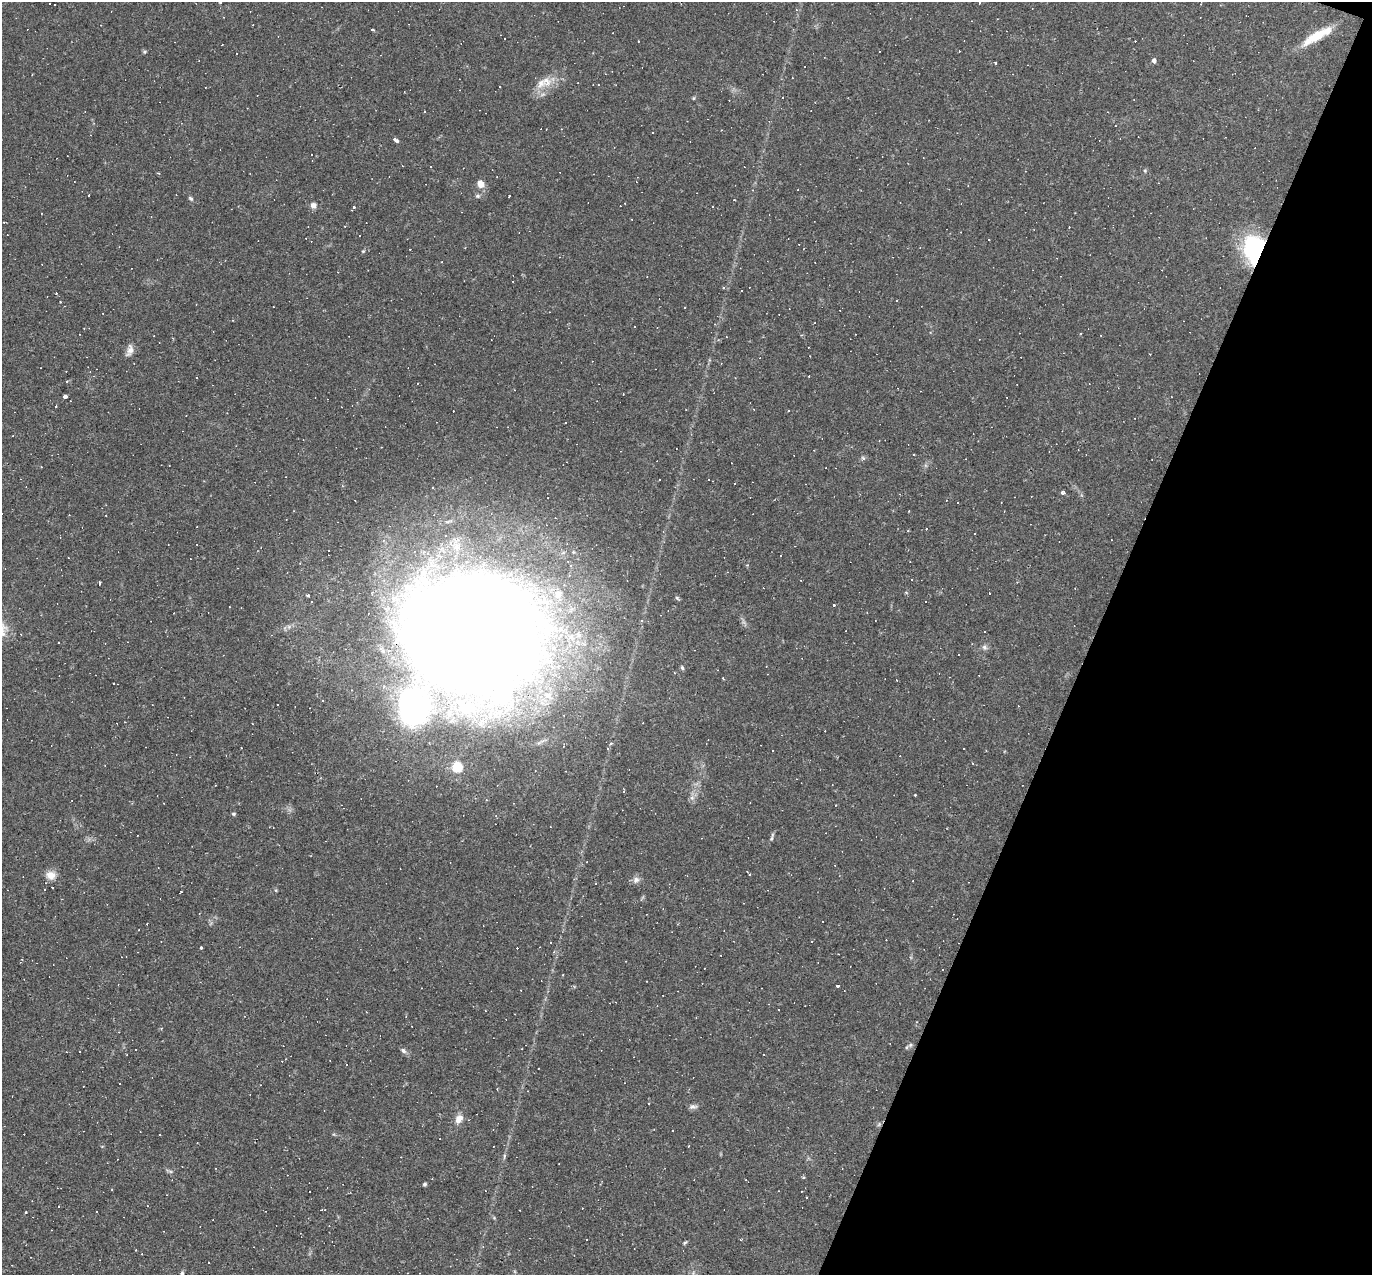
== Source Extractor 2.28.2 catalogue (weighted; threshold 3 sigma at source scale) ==
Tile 8 of 4 x 4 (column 4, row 2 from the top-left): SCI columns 4109-5478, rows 2682-3954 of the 5478 x 5494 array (HDU 1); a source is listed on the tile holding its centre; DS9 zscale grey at full resolution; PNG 1374 x 1277 px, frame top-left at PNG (2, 2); no overlay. Shown black and unused: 20% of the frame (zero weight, under 2 of 3 exposures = <1% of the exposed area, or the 3 px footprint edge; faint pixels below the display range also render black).
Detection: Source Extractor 2.28.2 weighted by HDU 2 'WHT'; one run over the whole footprint, this tile lists its part. Background 0.0512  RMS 0.0059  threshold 0.0265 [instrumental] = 3 sigma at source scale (4.5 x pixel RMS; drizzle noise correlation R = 1.50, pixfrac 1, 0.05/0.05 arcsec/px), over >= 5 px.
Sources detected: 205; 1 inside a brighter object's white glare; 102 cosmic-ray / hot-pixel residue — not listed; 5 inside a brighter listed object's ellipse — not listed separately; the other 97 listed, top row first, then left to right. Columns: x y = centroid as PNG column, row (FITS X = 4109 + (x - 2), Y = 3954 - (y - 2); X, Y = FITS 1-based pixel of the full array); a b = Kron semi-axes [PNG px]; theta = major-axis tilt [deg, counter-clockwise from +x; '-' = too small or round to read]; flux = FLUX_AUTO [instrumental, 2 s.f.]
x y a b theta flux
371 29 3 3 - 19
1317 36 42 10 30 16
638 41 3 2 - 0.56
145 52 6 4 21 0.77
1154 60 5 4 - 2.1
995 64 3 3 - 19
541 83 16 11 44 7.6
598 85 3 2 - 0.51
694 98 5 3 - 0.55
653 132 3 3 - 1.3
396 140 7 4 -37 1.4
311 154 3 2 - 0.37
1145 170 5 3 - 0.67
480 184 9 7 -51 4.7
89 195 3 2 - 0.83
509 195 3 3 - 3.4
478 196 7 5 -15 1.2
191 198 7 5 -39 1.1
313 205 7 6 - 2.7
353 207 3 3 - 1.3
713 207 2 2 - 0.39
4 222 3 2 - 0.38
345 226 2 2 - 0.46
1254 249 29 20 -87 63
363 251 4 4 - 0.74
442 262 3 2 - 0.33
723 287 4 3 - 0.69
60 302 3 2 - 0.39
635 327 3 2 - 0.62
1081 333 3 2 - 0.46
1101 335 2 2 - 0.43
130 351 17 8 70 3.6
721 363 3 2 - 0.37
809 376 3 2 - 0.53
67 381 4 3 - 0.6
65 396 4 4 - 1.4
56 406 3 2 - 0.83
788 410 3 2 - 0.76
565 422 3 2 - 0.56
863 458 6 6 - 1.4
41 467 2 2 - 0.33
709 480 3 2 - 0.55
1062 492 5 3 - 1.9
958 502 3 2 - 0.47
926 529 3 3 - 0.5
573 552 4 4 - 0.86
781 556 3 2 - 0.44
99 582 3 3 - 3.8
308 595 3 3 - 1.3
677 598 7 4 -45 0.87
834 605 3 3 - 2.2
641 621 3 2 - 0.76
475 633 100 88 -20 2100
58 642 2 2 - 0.44
984 647 8 7 - 1.8
682 668 6 4 -64 0.92
723 678 4 3 - 0.52
322 701 3 2 - 0.81
415 708 55 42 86 110
480 725 8 6 88 2.5
489 727 5 4 - 1
973 763 3 3 - 0.81
457 767 5 5 - 36
915 795 2 2 - 0.43
233 814 5 4 - 0.76
496 816 4 3 - 0.47
772 837 13 3 75 1.2
749 874 4 3 - 0.56
51 875 11 10 - 5.7
636 880 10 8 47 2.5
181 892 3 2 - 0.78
550 942 3 2 - 0.38
201 947 3 3 - 0.69
563 975 3 2 - 0.48
837 986 3 3 - 4.5
779 1010 2 2 - 0.32
917 1022 4 3 - 0.52
161 1028 4 3 - 0.51
910 1045 6 6 - 1.2
403 1050 9 6 -41 1.7
80 1051 3 2 - 0.47
66 1052 2 2 - 0.4
346 1064 3 2 - 0.53
649 1104 2 2 - 0.57
693 1107 11 6 4 1.9
459 1119 11 8 57 4.6
879 1124 7 4 57 0.98
160 1135 3 3 - 1.2
504 1156 7 3 82 1.1
170 1171 6 4 -19 0.97
746 1180 3 2 - 0.4
425 1184 4 4 - 1.2
582 1208 2 2 - 0.41
494 1218 4 4 - 0.63
685 1243 6 4 44 0.74
209 1262 3 3 - 3.1
182 1274 8 5 89 1.4
Overlapping masked pixels (flux is a lower limit): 2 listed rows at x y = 1254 249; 475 633
Isophote crosses this tile's border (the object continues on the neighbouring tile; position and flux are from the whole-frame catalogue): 1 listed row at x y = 182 1274
Unlisted compact peaks at least as high as the median listed source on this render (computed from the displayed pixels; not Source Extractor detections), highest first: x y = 692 798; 276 890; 289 627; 906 593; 803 1177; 333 1134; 211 923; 747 565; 574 987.